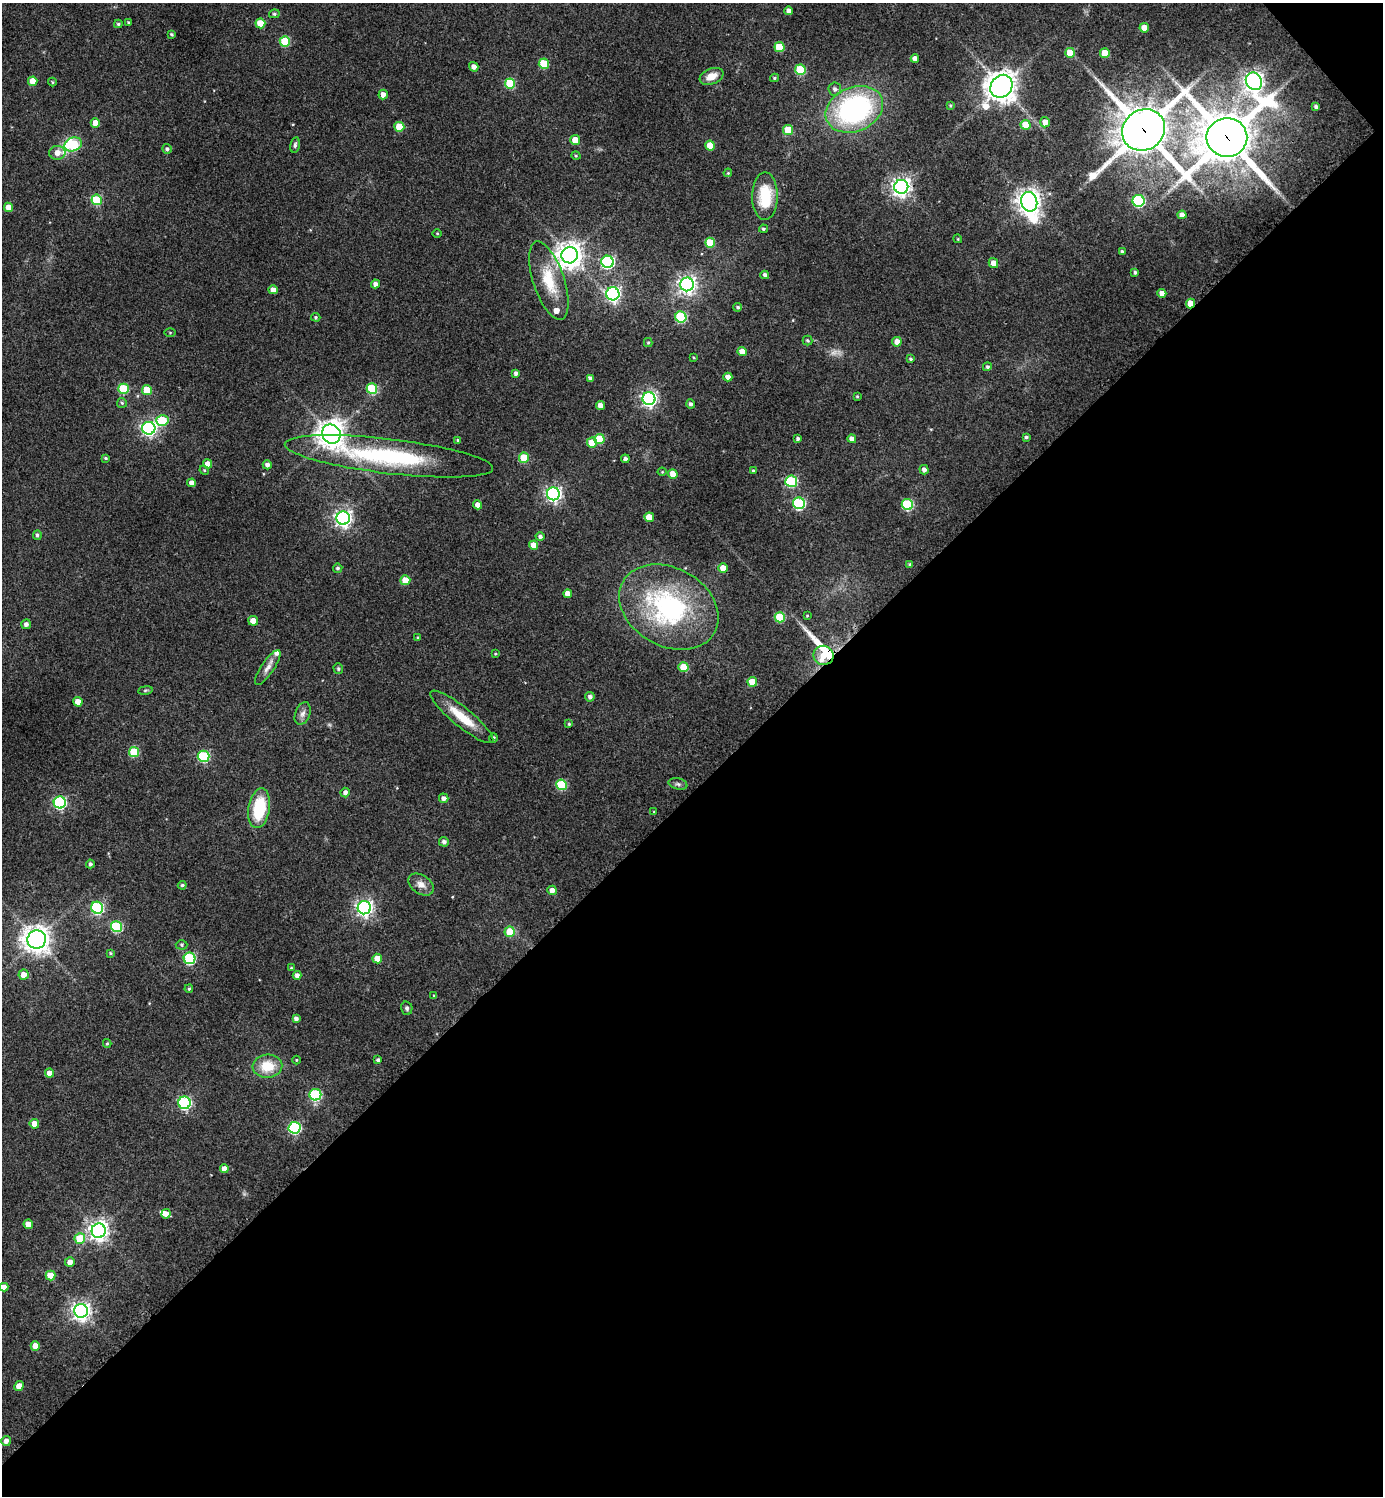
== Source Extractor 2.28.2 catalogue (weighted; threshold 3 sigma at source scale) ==
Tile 12 of 4 x 4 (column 4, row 3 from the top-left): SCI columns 4446-5826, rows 1501-2994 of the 5989 x 5991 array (HDU 1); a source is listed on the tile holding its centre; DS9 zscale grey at full resolution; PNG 1385 x 1498 px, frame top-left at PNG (2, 3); each listed source drawn as its Kron ellipse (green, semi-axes under 4 px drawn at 4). Shown black and unused: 47% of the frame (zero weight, under 3 of 4 exposures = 1% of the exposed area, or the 3 px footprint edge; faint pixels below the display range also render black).
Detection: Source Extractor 2.28.2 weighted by HDU 2 'WHT'; one run over the whole footprint, this tile lists its part. Background 0.0624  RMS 0.0053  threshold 0.024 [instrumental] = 3 sigma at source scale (4.5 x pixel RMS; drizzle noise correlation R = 1.50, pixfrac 1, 0.05/0.05 arcsec/px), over >= 5 px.
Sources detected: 200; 1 too faint to see at this stretch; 1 long thin detection or spike segment (spike, bleed or trail) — neither listed nor drawn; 4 inside a brighter listed object's ellipse — not listed separately; the other 194 listed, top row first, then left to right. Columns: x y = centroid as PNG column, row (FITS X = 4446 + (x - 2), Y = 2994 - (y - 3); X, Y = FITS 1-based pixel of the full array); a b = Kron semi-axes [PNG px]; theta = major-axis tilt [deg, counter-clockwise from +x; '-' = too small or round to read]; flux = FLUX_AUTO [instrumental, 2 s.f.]
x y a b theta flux
789 11 4 4 - 2.8
274 14 5 4 - 0.86
129 23 3 3 - 0.84
260 23 5 5 - 11
118 24 4 3 - 0.83
1144 28 5 4 - 7
172 34 4 4 - 0.78
285 41 5 5 - 25
779 47 5 5 - 16
1070 53 5 5 - 11
1105 53 5 5 - 9.9
915 59 4 4 - 3.4
544 64 5 5 - 20
474 67 5 4 - 2.9
800 70 5 5 - 26
711 76 12 8 22 6.6
774 78 4 3 - 0.85
33 81 5 4 - 7.3
1254 81 9 8 - 280
52 82 4 3 - 0.62
510 83 5 5 - 21
1001 86 12 10 50 700
835 89 6 6 - 1.8
383 95 5 4 - 3.6
950 106 4 4 - 0.59
1316 107 4 3 - 1.6
854 109 30 22 23 110
1045 122 5 5 - 4.9
95 123 5 4 - 5.2
1026 125 5 5 - 11
399 127 5 5 - 14
788 130 5 5 - 17
1144 130 22 20 37 2500
1227 137 20 19 - 2900
575 140 5 4 - 7
73 144 9 6 20 37
295 145 8 4 79 1.3
710 146 5 4 - 9.1
167 149 5 5 - 1.4
57 153 8 7 - 4.5
576 156 5 3 - 0.52
728 173 4 3 - 0.58
901 187 7 7 - 280
765 196 23 13 90 21
97 200 5 5 - 27
1138 201 6 6 - 60
1029 202 10 8 -77 440
8 207 5 4 - 6.1
1182 215 4 4 - 3.3
763 229 4 3 - 0.75
437 233 5 3 - 0.47
958 239 4 3 - 0.5
710 243 5 5 - 16
1122 252 3 3 - 0.97
570 255 8 8 - 590
608 262 6 6 - 98
993 263 5 4 - 4.3
1135 272 4 3 - 1.1
765 275 4 4 - 1.8
549 281 41 15 -71 19
376 284 4 4 - 2.2
687 284 7 7 - 220
273 290 4 4 - 4.3
1162 293 4 4 - 3.8
613 294 6 6 - 140
1191 303 5 4 - 8.1
738 307 4 4 - 0.9
316 317 4 4 - 0.7
681 317 6 5 - 41
170 333 5 3 - 0.53
807 341 5 5 - 0.83
897 342 5 4 - 3.7
648 343 4 4 - 0.66
742 351 4 4 - 5.4
694 358 4 2 - 0.48
911 359 4 4 - 0.81
987 367 4 4 - 1
516 373 4 4 - 1.9
728 377 4 4 - 3.2
590 378 4 3 - 1.3
124 389 5 5 - 25
372 389 5 5 - 32
147 390 5 5 - 14
857 396 4 3 - 0.57
649 399 6 6 - 170
122 403 5 5 - 0.87
691 404 4 4 - 1.4
600 405 4 4 - 4.1
162 420 6 5 - 23
149 428 6 6 - 170
331 434 10 9 - 610
1026 437 4 3 - 0.9
599 439 5 5 - 19
798 439 4 4 - 1.2
852 439 4 4 - 3.4
458 440 4 3 - 0.53
592 443 5 5 - 8.9
389 456 105 17 -7 73
106 458 4 3 - 0.74
524 458 5 5 - 18
625 459 4 4 - 1.4
208 464 5 4 - 4.9
267 465 4 4 - 2.1
204 470 5 4 - 0.64
924 470 5 4 - 2.1
753 471 4 3 - 0.68
662 472 4 4 - 0.52
673 474 5 4 - 5.8
791 481 6 5 - 48
191 483 4 4 - 2.9
553 494 6 6 - 180
799 503 6 6 - 62
478 505 4 4 - 3.7
907 505 5 5 - 45
649 517 5 4 - 8.9
343 518 6 6 - 210
37 535 5 4 - 1.1
540 537 4 4 - 1.5
533 545 4 4 - 5.6
910 564 3 3 - 0.83
338 568 5 4 - 0.98
723 568 5 4 - 6.4
405 580 5 5 - 7.9
568 594 4 4 - 4.1
669 607 52 39 -29 94
807 616 4 3 - 0.48
780 617 5 5 - 22
253 621 5 4 - 6.2
26 624 5 4 - 2
418 637 4 3 - 0.53
495 654 3 3 - 0.49
824 655 10 9 - 7.3
683 667 5 5 - 12
268 668 20 6 56 3.6
338 669 5 5 - 0.85
752 682 5 5 - 8.9
145 690 7 3 9 0.73
590 697 4 4 - 1.8
78 702 4 4 - 7
303 714 12 7 68 2.7
462 717 40 9 -39 15
569 724 4 4 - 0.68
494 738 5 3 - 0.53
134 752 5 5 - 23
204 756 6 5 - 48
678 784 9 5 -14 1.4
562 785 5 5 - 30
345 793 5 4 - 2.1
444 798 5 4 - 2.3
60 802 6 6 - 79
259 808 20 10 80 26
654 812 4 3 - 0.53
444 842 5 4 - 1.7
90 864 4 4 - 1.4
421 884 14 9 -33 4.1
182 885 4 4 - 0.95
552 890 4 4 - 3.8
97 908 6 6 - 73
364 908 6 6 - 200
116 927 6 5 - 44
510 932 5 5 - 13
37 940 9 9 - 580
182 945 6 4 -1 0.82
110 953 4 3 - 0.58
190 958 6 6 - 54
377 959 5 5 - 7.3
291 968 3 3 - 0.53
24 975 5 5 - 5
297 975 4 4 - 2.1
189 989 4 3 - 0.68
434 996 3 3 - 0.72
407 1008 7 5 -75 1.3
296 1018 4 4 - 1.9
107 1043 4 4 - 0.66
296 1060 4 3 - 0.46
378 1060 4 3 - 1.2
267 1066 15 11 4 13
50 1073 4 4 - 4.6
315 1095 6 6 - 54
184 1103 6 6 - 82
34 1124 5 4 - 6.7
295 1128 6 6 - 69
224 1169 4 4 - 4.2
166 1214 5 4 - 2.9
28 1224 4 4 - 5.1
99 1231 7 7 - 310
80 1239 5 5 - 17
70 1262 5 5 - 3.2
50 1275 5 5 - 8.9
4 1287 4 4 - 3.7
81 1311 7 7 - 280
35 1346 5 4 - 5.3
19 1386 5 4 - 5.9
6 1441 5 5 - 2.7
Overlapping masked pixels (flux is a lower limit): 4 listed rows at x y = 1144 130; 1227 137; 1191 303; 824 655